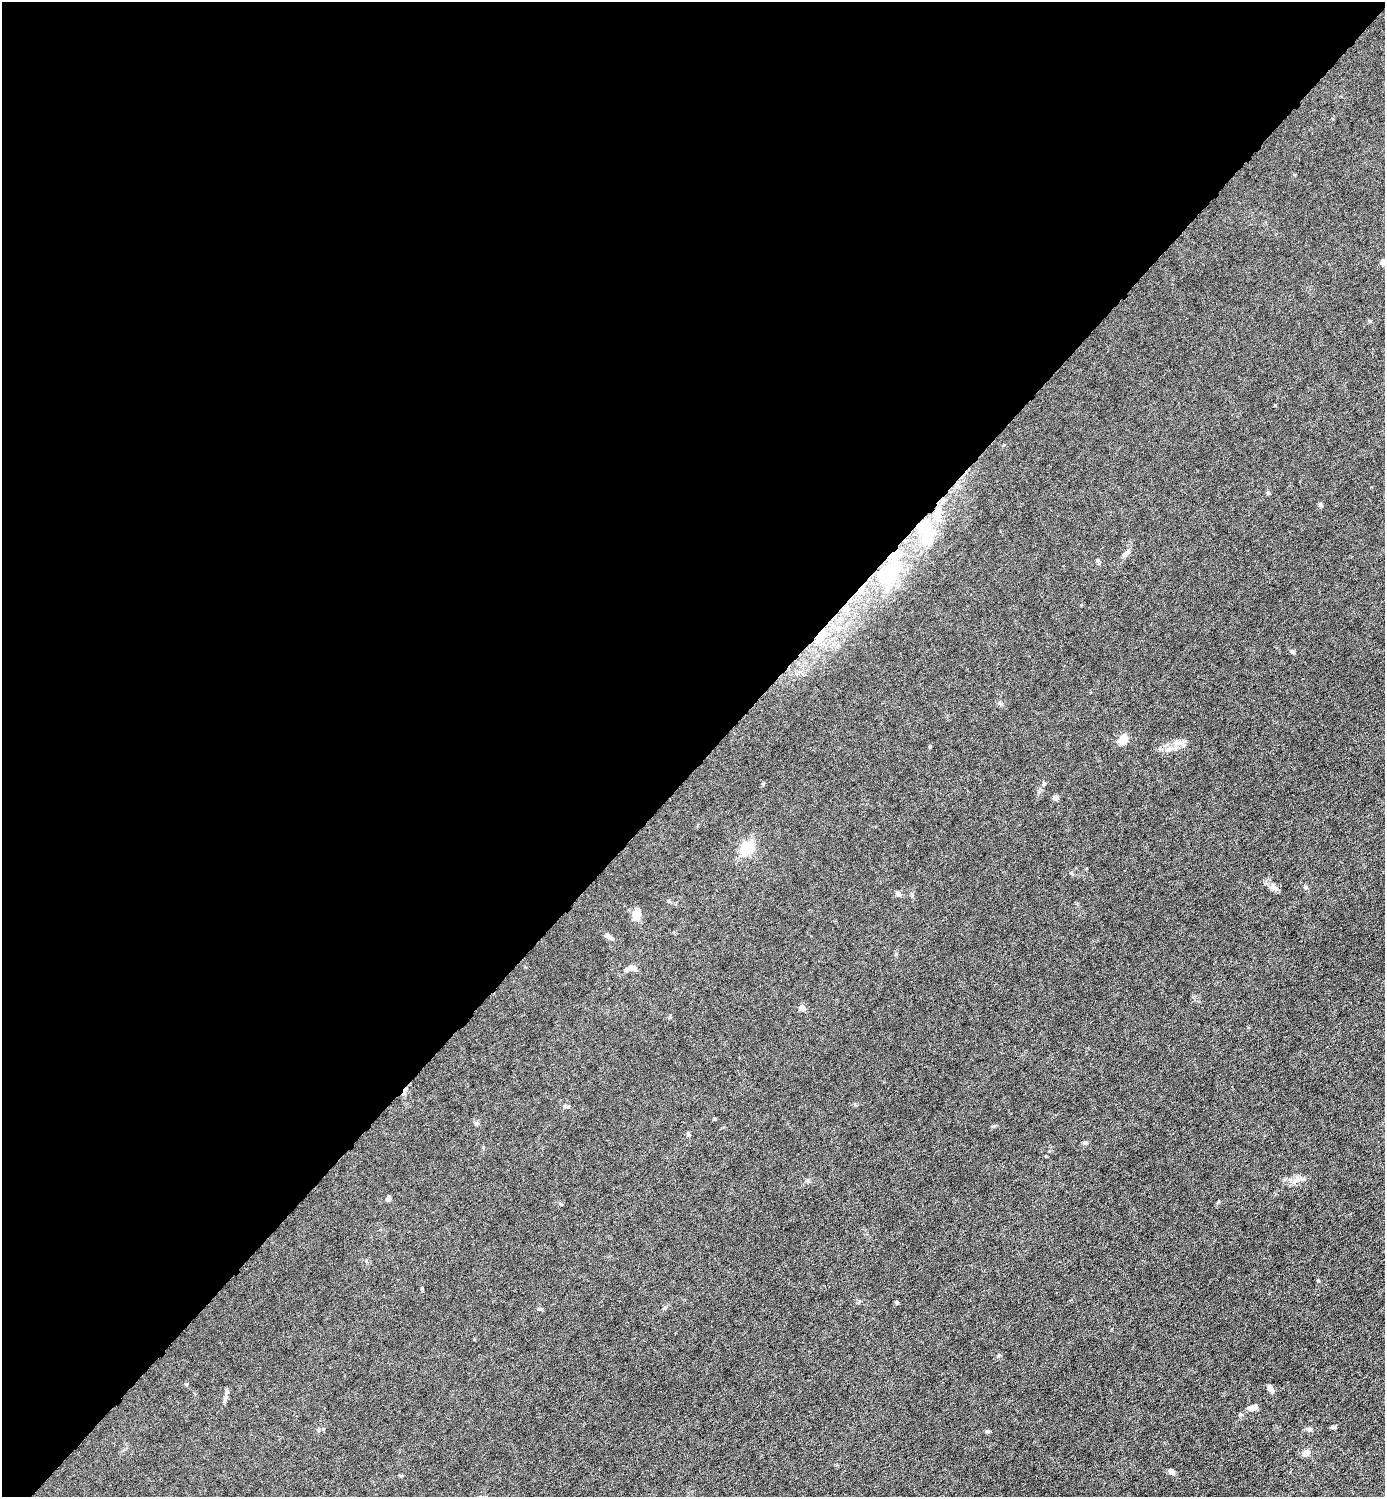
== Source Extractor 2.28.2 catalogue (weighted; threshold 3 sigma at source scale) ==
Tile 2 of 4 x 4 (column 2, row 1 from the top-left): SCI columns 1536-2918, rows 4486-5980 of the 5980 x 5980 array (HDU 1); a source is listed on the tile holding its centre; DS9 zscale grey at full resolution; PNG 1387 x 1499 px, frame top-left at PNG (2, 2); no overlay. Shown black and unused: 51% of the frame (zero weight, under 6 of 12 exposures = <1% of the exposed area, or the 3 px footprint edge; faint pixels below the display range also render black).
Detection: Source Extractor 2.28.2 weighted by HDU 2 'WHT'; one run over the whole footprint, this tile lists its part. Background 0.0152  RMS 0.0031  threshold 0.0127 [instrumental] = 3 sigma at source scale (4.09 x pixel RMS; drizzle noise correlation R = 1.36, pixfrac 0.8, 0.05/0.05 arcsec/px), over >= 5 px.
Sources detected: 45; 3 inside a brighter object's white glare — not listed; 3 inside a brighter listed object's ellipse — not listed separately; the other 39 listed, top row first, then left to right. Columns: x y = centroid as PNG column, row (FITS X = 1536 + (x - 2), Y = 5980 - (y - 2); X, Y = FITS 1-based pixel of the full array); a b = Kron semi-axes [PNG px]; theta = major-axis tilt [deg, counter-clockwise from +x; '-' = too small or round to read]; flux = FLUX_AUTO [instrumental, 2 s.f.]
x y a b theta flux
1275 405 4 3 - 0.22
1320 505 6 5 - 0.44
937 512 23 10 83 5.3
928 538 36 18 -60 6.8
1126 553 16 4 45 0.96
1097 560 6 4 -72 0.39
887 575 27 17 59 11
820 636 21 9 55 3.8
1292 652 6 5 - 0.43
1123 739 11 9 52 3.3
930 747 4 3 - 0.33
1169 749 14 6 24 1.7
1055 797 6 5 - 0.93
747 847 11 8 48 10
1306 887 6 4 -24 0.44
1273 888 10 7 -39 1.1
898 894 6 6 - 0.65
669 901 6 3 -71 0.31
636 914 12 7 78 3.6
610 937 13 5 -35 1
630 968 16 6 34 1.3
802 1008 4 4 - 2.6
477 1123 7 4 89 0.44
688 1134 6 5 - 0.48
1085 1143 7 4 20 0.48
1297 1179 12 6 33 1.5
388 1198 6 4 72 1.1
1318 1280 5 3 - 0.25
422 1288 4 4 - 0.24
897 1302 5 4 - 0.39
540 1309 7 4 -2 0.52
1270 1388 8 5 -60 1.5
225 1398 12 5 73 1
1253 1407 9 5 7 1.9
1334 1427 6 4 -2 0.51
1309 1429 7 5 -2 0.9
987 1431 6 5 - 0.42
1306 1453 6 5 - 2.5
1171 1472 8 5 -29 0.92
Overlapping masked pixels (flux is a lower limit): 3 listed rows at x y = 937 512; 887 575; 820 636
Unlisted compact peaks at least as high as the median listed source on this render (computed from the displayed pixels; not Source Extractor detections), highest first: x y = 1370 321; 763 784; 998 1356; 993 1126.